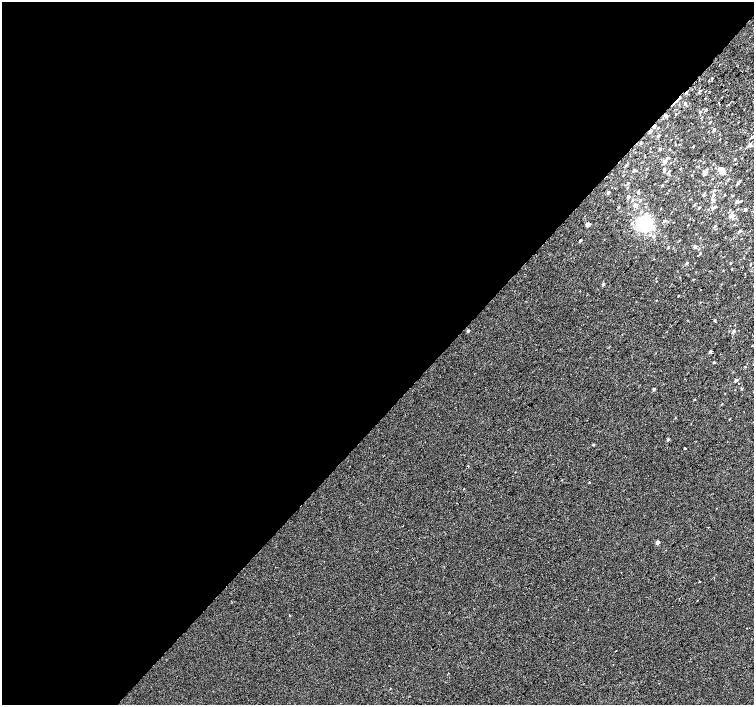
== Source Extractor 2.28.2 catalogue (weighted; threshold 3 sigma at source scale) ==
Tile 5 of 4 x 4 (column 1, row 2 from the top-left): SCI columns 36-1538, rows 3080-4485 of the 6074 x 6092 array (HDU 1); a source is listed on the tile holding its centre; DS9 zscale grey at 2 x 2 block average (1 PNG px = mean of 2 x 2 image px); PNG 756 x 707 px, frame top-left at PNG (2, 2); no overlay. Shown black and unused: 59% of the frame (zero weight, under 2 of 3 exposures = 2% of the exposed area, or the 3 px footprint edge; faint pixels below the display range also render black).
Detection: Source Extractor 2.28.2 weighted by HDU 2 'WHT'; one run over the whole footprint, this tile lists its part. Background 9.91e-05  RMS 0.0034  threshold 0.0155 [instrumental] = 3 sigma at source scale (4.5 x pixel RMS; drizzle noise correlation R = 1.50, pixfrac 1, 0.0396/0.0396 arcsec/px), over >= 5 px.
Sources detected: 100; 2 inside a brighter object's white glare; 4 cosmic-ray / hot-pixel residue — not listed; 1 coinciding with a brighter row at this scale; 3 inside a brighter listed object's ellipse — not listed separately; the other 90 listed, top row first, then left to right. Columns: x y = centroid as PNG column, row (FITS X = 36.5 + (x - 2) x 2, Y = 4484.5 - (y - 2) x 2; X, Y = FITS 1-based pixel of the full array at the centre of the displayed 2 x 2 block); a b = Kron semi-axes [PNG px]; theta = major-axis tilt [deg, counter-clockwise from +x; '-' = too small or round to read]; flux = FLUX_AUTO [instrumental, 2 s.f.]
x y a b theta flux
709 80 2 2 - 1.4
700 91 3 3 - 0.81
685 104 4 3 - 1.1
728 105 2 2 - 1
700 112 3 3 - 0.93
676 114 3 2 - 0.32
732 114 2 2 - 0.34
665 115 4 3 - 1.2
710 122 3 2 - 0.71
654 126 3 3 - 1.9
658 128 3 2 - 0.34
714 130 3 3 - 1.5
650 131 3 2 - 2.5
658 135 3 2 - 0.92
752 137 3 2 - 1.4
719 139 3 2 - 0.41
640 143 3 3 - 0.58
750 145 4 3 - 1.1
693 146 3 2 - 0.4
660 149 3 3 - 0.99
669 149 3 2 - 0.37
667 158 4 3 - 1.1
734 159 3 2 - 0.59
664 162 6 4 -57 2.2
736 164 2 2 - 0.42
626 166 3 2 - 0.52
680 168 3 2 - 0.39
634 170 4 3 - 1.4
664 170 4 3 - 1
722 171 6 5 - 6.8
669 172 4 3 - 0.86
705 173 4 3 - 4.5
739 181 3 2 - 0.61
628 183 3 3 - 0.83
738 183 3 2 - 1.5
662 185 2 2 - 0.57
627 188 2 2 - 0.41
714 191 4 3 - 1.1
608 192 3 2 - 2.1
638 193 4 3 - 0.83
724 195 3 2 - 0.53
713 196 4 3 - 1.3
628 197 2 2 - 2.6
632 200 4 2 - 0.66
640 200 3 2 - 0.82
713 201 4 3 - 2
737 201 4 4 - 1.9
695 204 3 2 - 0.66
635 205 3 3 - 2.8
714 207 5 3 - 1.7
699 208 3 2 - 0.89
745 209 3 3 - 1.1
641 212 3 2 - 0.63
731 216 5 4 - 4.7
664 221 3 2 - 1.1
588 224 3 2 - 6.9
645 225 11 10 - 31
715 226 4 2 - 0.68
740 230 3 3 - 0.81
654 236 4 3 - 0.8
580 240 2 2 - 1.1
695 247 3 2 - 2.8
700 253 3 2 - 0.62
687 263 3 2 - 1.2
731 263 3 2 - 0.49
750 264 3 2 - 0.44
656 281 3 2 - 0.34
603 284 3 3 - 1.4
678 296 2 2 - 0.44
715 320 3 3 - 0.74
468 331 3 2 - 1.7
734 331 3 2 - 2.2
710 351 4 3 - 1.2
714 362 2 2 - 0.86
685 379 2 2 - 0.33
736 380 3 2 - 2
654 389 3 2 - 1.5
741 389 3 3 - 0.74
725 393 2 2 - 0.26
694 400 2 2 - 0.51
668 439 3 3 - 1.2
593 444 3 3 - 0.66
685 448 2 2 - 8.7
468 466 2 2 - 1.4
589 482 2 2 - 2.2
464 489 2 2 - 0.39
708 527 2 2 - 0.49
657 542 3 2 - 4.1
699 581 2 2 - 1.8
290 615 3 2 - 0.6
Overlapping masked pixels (flux is a lower limit): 3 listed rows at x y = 665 115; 654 126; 650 131
Diffuse or blended objects may show on this block-average render without a row.